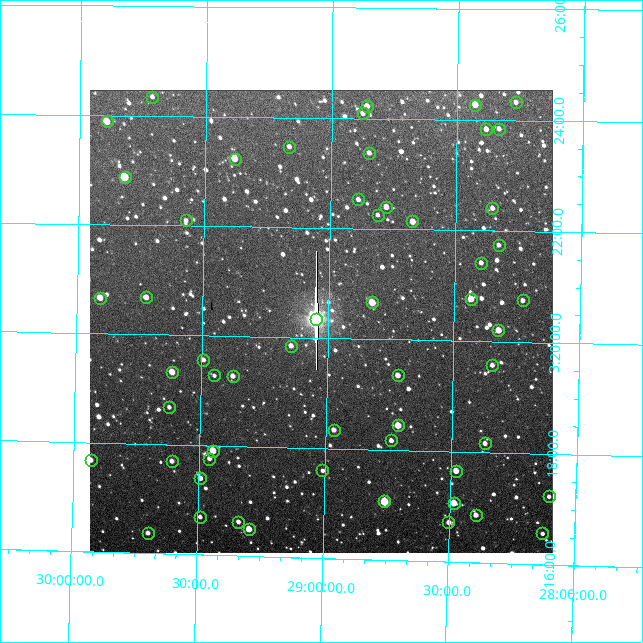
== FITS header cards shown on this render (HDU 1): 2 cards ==
NAXIS1  =                  463 / length of data axis 1
NAXIS2  =                  463 / length of data axis 2

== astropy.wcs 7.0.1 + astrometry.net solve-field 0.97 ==
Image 463 x 463 px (HDU 1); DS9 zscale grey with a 90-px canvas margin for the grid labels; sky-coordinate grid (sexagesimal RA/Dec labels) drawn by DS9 from the SOLVED WCS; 56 Tycho-2 reference stars matched to detected sources circled (green)
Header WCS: RA---TAN/DEC--TAN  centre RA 03:15:34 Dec +30:22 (48.89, +30.37 deg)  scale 14.3 arcsec/px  FOV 110.5' x 110.5'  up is +91 deg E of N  parity flipped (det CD > 0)
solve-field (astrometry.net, Tycho-2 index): SOLVED blind (the header's WCS was not the basis of the solution)
Solved WCS: RA---TAN-SIP/DEC--TAN-SIP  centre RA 03:20:18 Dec +29:02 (50.08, +29.03 deg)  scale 14.3 arcsec/px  FOV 110.4' x 110.3'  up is +89 deg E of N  parity flipped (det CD > 0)
** header WCS and blind solve DISAGREE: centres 102' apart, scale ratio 0.999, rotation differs -2 deg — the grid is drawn from the SOLVED WCS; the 'Header WCS' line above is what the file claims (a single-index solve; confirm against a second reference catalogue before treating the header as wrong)
Tycho-2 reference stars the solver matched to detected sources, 56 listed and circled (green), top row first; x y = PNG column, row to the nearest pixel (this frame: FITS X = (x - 90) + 1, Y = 463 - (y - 90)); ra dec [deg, ICRS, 3 dp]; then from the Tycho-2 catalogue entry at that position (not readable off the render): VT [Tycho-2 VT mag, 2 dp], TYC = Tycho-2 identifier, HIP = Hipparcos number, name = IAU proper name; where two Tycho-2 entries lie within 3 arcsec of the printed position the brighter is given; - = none
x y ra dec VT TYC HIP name
152 97 51.087 +29.712 11.55 1809-809-1 - -
516 102 51.081 +28.269 10.98 1809-414-1 - -
475 105 51.067 +28.430 9.27 1809-776-1 - -
367 106 51.055 +28.860 10.07 1809-134-1 - -
363 113 51.023 +28.876 10.88 1809-734-1 - -
107 121 50.972 +29.892 9.28 1809-573-1 - -
486 129 50.958 +28.385 10.43 1809-382-1 - -
499 129 50.960 +28.334 10.99 1809-418-1 - -
289 147 50.867 +29.166 11.21 1809-697-1 - -
369 153 50.844 +28.849 11.15 1809-104-1 - -
235 159 50.809 +29.383 9.23 1809-341-1 - -
125 177 50.716 +29.818 8.59 1809-1348-1 15744 -
358 199 50.631 +28.889 10.88 1809-880-1 - -
386 207 50.600 +28.778 9.89 1809-836-1 - -
492 208 50.602 +28.356 10.54 1809-1018-1 15713 -
378 215 50.563 +28.811 11.27 1809-933-1 - -
186 220 50.524 +29.572 11.34 1809-357-1 - -
412 221 50.536 +28.672 9.32 1809-42-1 - -
499 245 50.436 +28.328 10.80 1809-1250-1 - -
481 263 50.355 +28.398 10.71 1809-1239-1 - -
146 297 50.170 +29.725 10.37 1796-739-1 - -
100 298 50.164 +29.908 9.70 1796-679-1 - -
471 299 50.190 +28.435 9.03 1796-921-1 - -
523 300 50.188 +28.229 10.79 1796-155-1 - -
372 302 50.165 +28.827 8.49 1796-1082-1 15576 -
316 319 50.085 +29.048 4.64 1796-1306-1 15549 -
498 330 50.052 +28.323 9.01 1796-1156-1 - -
291 346 49.962 +29.146 11.06 1796-539-1 - -
203 360 49.889 +29.493 11.32 1796-804-1 - -
492 365 49.894 +28.345 10.98 1796-1126-1 - -
172 372 49.831 +29.616 9.64 1796-346-1 - -
214 375 49.819 +29.448 11.85 1796-1103-1 - -
398 375 49.838 +28.719 9.88 1796-1278-1 - -
233 376 49.819 +29.374 10.70 1796-563-1 - -
169 407 49.670 +29.624 11.64 1796-20-1 - -
398 425 49.612 +28.714 8.68 1796-1192-1 15393 -
334 430 49.584 +28.968 10.33 1796-549-1 - -
391 440 49.542 +28.739 10.58 1796-1210-1 - -
485 443 49.540 +28.366 10.79 1796-1132-1 - -
213 451 49.476 +29.447 8.88 1796-771-1 15348 -
209 459 49.439 +29.460 10.91 1796-1007-1 - -
91 460 49.420 +29.931 10.38 1796-246-1 - -
172 461 49.424 +29.608 10.93 1796-192-1 - -
322 470 49.398 +29.009 11.41 1796-774-1 - -
456 471 49.413 +28.479 9.27 1796-842-1 - -
200 478 49.350 +29.494 10.24 1796-337-1 - -
549 496 49.308 +28.107 11.28 1792-1226-1 - -
384 501 49.265 +28.759 7.38 1796-703-1 15274 -
454 503 49.266 +28.484 8.47 1796-759-1 15276 -
476 515 49.215 +28.395 10.08 1796-1021-1 - -
200 517 49.172 +29.490 11.27 1796-494-1 - -
238 522 49.155 +29.338 10.82 1796-454-1 - -
448 522 49.178 +28.502 10.20 1796-1013-1 - -
249 529 49.123 +29.295 8.96 1796-94-1 - -
148 533 49.092 +29.696 10.76 1796-1141-1 - -
542 533 49.140 +28.129 11.31 1796-175-1 - -